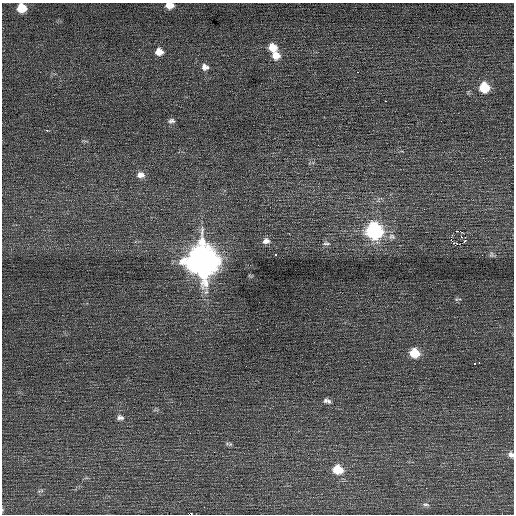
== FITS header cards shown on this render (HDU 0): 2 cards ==
NAXIS1  =                  512 / Axis length
NAXIS2  =                  512 / Axis length

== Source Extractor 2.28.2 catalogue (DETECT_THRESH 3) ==
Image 512 x 512 px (HDU 0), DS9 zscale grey, 1 PNG px = 1 image px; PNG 516 x 516 px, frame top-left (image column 1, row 512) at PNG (2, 3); no overlay
Background 0.138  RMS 0.66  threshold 1.99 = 3 sigma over >= 5 px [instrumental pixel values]
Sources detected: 40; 1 with non-positive FLUX_AUTO (blend fragments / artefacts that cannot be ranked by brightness) is not listed; the other 39 listed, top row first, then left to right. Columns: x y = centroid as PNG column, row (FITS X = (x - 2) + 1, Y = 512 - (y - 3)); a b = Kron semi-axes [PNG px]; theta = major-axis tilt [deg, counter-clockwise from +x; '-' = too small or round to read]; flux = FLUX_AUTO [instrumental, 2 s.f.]
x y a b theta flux
170 5 8 5 2 400
22 8 8 7 - 790
273 47 11 9 -33 550
159 52 9 8 - 360
276 55 11 10 - 470
205 67 9 7 -13 250
358 72 3 2 - 49
484 87 9 9 - 1300
385 101 3 2 - 780
171 121 10 6 5 140
441 121 2 2 - 130
47 130 3 2 - 82
141 175 11 8 2 270
374 231 10 9 - 8000
459 231 4 2 - 8000
461 236 4 3 - 42
392 237 11 9 -1 230
451 239 5 3 - 960
465 240 3 2 - 97
266 241 10 8 15 240
326 243 11 6 -5 140
276 254 3 2 - 120
492 255 9 7 -62 110
202 261 14 13 - 70000
458 299 9 3 9 56
257 329 2 2 - 280
415 353 10 8 -17 920
479 362 3 2 - 170
474 364 3 2 - 210
325 401 7 6 - 100
329 401 8 5 -77 120
120 417 10 7 -8 160
229 444 12 4 -13 100
214 452 2 2 - 37
511 455 8 7 - 160
338 469 11 9 -18 920
40 491 11 3 10 66
426 505 9 4 -5 96
2 510 5 3 - 42
At the frame edge (FLAGS 8, measured only in part): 4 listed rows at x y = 170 5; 22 8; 511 455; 2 510
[1 non-positive-flux detection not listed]